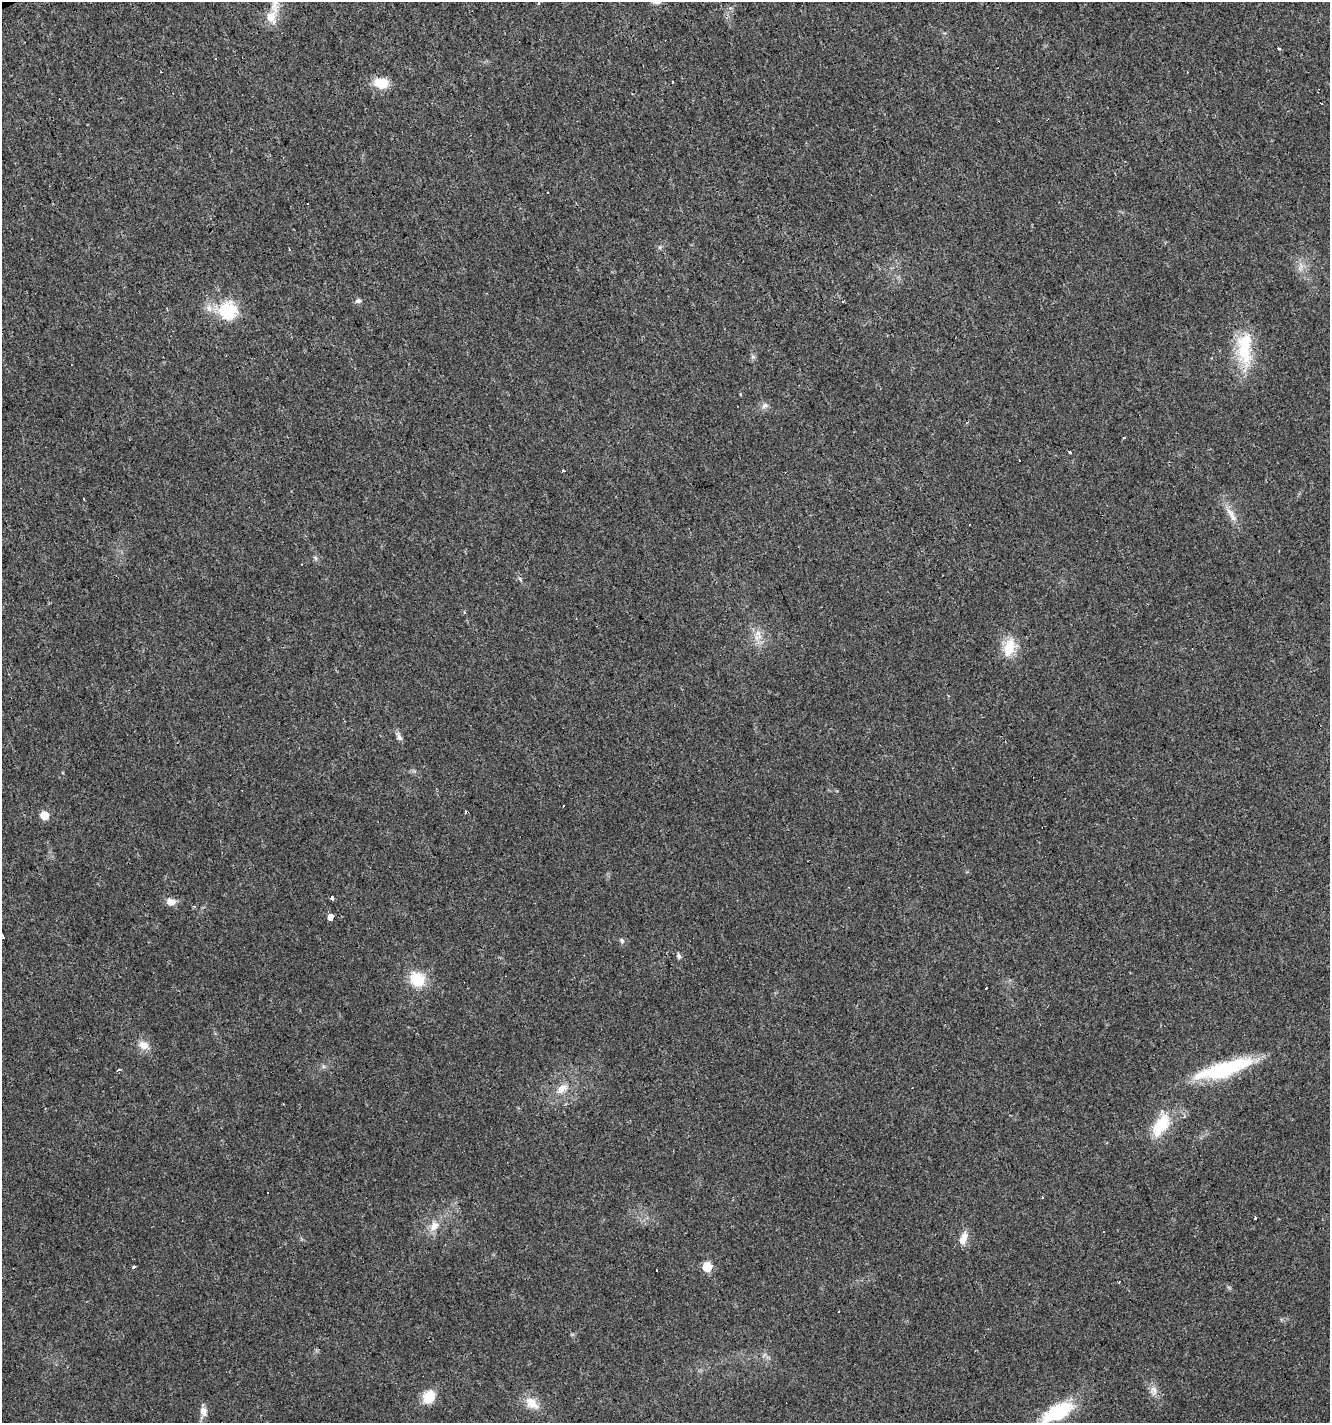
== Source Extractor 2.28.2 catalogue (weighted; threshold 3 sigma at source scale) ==
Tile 11 of 4 x 4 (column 3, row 3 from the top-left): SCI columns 2805-4132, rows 1421-2841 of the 5550 x 5682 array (HDU 1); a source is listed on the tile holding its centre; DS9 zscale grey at full resolution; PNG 1332 x 1425 px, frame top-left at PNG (2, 2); no overlay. Shown black and unused: <1% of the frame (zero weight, under 3 of 4 exposures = <1% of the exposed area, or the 3 px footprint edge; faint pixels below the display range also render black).
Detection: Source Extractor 2.28.2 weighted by HDU 2 'WHT'; one run over the whole footprint, this tile lists its part. Background 0.0143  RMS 0.0028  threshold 0.0127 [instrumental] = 3 sigma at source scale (4.5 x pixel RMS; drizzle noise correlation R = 1.50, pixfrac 1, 0.0396/0.0396 arcsec/px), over >= 5 px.
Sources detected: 66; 11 cosmic-ray / hot-pixel residue — not listed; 2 inside a brighter listed object's ellipse — not listed separately; the other 53 listed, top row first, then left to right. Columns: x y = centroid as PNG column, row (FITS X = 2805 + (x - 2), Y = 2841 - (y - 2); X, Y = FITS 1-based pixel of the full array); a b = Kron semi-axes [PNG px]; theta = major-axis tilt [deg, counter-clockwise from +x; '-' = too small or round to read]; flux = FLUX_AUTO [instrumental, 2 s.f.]
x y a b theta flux
657 2 12 7 7 1.4
538 3 3 3 - 0.54
271 17 19 15 -75 4.5
1278 48 3 3 - 0.81
672 82 3 2 - 0.21
381 83 17 12 -2 5.5
1321 103 3 3 - 0.91
660 247 6 5 - 0.52
289 250 3 3 - 1.9
1301 267 13 5 59 1.3
358 301 8 6 7 0.81
209 308 12 7 -68 1.8
229 311 8 8 - 37
1246 357 43 19 -62 11
764 406 9 7 42 1.1
1070 452 4 3 - 0.39
1019 461 3 3 - 0.69
563 471 3 3 - 1.8
84 499 3 2 - 0.34
1231 515 27 7 -58 3.1
315 558 7 5 -60 0.56
464 612 4 3 - 0.32
757 633 8 6 60 1.3
1009 648 26 15 73 6.1
399 737 13 6 -69 1.1
44 815 5 5 - 7.7
332 898 4 3 - 2.1
171 902 13 8 -11 2.1
330 917 4 3 - 190
3 937 4 3 - 1.3
622 941 7 6 - 0.64
679 956 9 5 -70 0.74
417 979 18 16 -40 8.4
986 988 3 2 - 0.47
143 1045 14 11 -22 2.7
1224 1069 66 15 17 24
118 1070 4 3 - 0.52
562 1088 18 11 36 3.5
1161 1125 23 12 62 12
1042 1197 3 3 - 1.7
434 1226 14 9 54 2.9
1104 1231 3 2 - 0.51
963 1238 16 9 70 2.8
134 1267 3 3 - 1.7
707 1267 6 6 - 13
656 1270 2 2 - 0.37
1119 1282 4 2 - 0.18
838 1311 2 2 - 0.31
1153 1390 15 9 -82 2
429 1397 14 12 52 6.6
531 1403 20 13 -44 4
203 1412 11 8 -74 2.1
1057 1412 35 15 27 19
Isophote crosses this tile's border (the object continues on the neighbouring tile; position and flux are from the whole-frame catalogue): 2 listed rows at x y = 657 2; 1057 1412
Unlisted compact peaks at least as high as the median listed source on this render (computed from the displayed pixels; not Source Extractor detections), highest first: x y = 753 357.